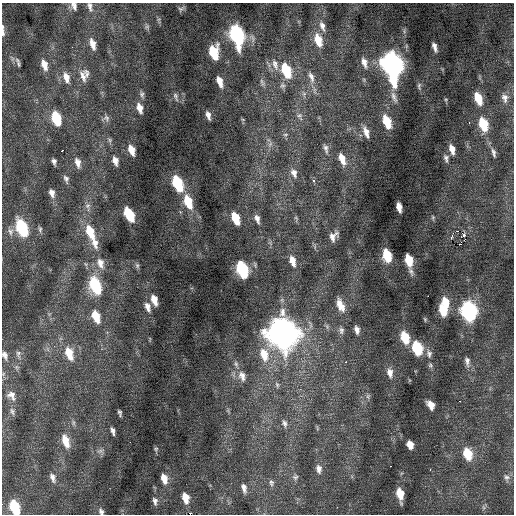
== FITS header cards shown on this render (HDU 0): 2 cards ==
NAXIS1  =                  512 / Axis length
NAXIS2  =                  512 / Axis length

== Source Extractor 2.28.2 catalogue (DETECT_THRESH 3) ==
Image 512 x 512 px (HDU 0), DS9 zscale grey, 1 PNG px = 1 image px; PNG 516 x 516 px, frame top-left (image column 1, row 512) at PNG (2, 3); no overlay
Background 0.15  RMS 0.82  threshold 2.47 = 3 sigma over >= 5 px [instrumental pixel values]
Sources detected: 141; all 141 listed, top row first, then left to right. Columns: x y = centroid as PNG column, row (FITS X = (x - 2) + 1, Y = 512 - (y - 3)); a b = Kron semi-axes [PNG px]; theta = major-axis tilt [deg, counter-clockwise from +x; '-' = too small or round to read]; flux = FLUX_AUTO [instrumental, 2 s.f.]
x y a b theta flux
74 6 11 8 -73 280
90 7 15 7 -76 300
181 9 10 6 30 120
322 26 15 7 -71 380
2 27 7 4 -85 110
147 27 7 7 - 130
2 32 10 4 -85 180
237 35 14 8 -74 10000
318 40 15 8 -73 1100
92 44 15 7 -74 520
72 47 2 2 - 77
434 47 9 4 -73 240
214 52 12 7 -83 2100
18 62 13 5 -68 160
364 63 14 7 -74 380
275 64 17 8 -72 500
44 65 14 7 -73 550
392 65 17 10 -78 26000
286 70 14 8 -70 2400
87 74 13 6 87 230
83 76 20 10 -85 500
66 77 16 8 -72 490
311 77 19 8 -70 530
220 81 12 6 -71 510
262 82 12 6 -69 220
282 85 9 8 - 230
419 86 9 5 -89 110
142 94 9 5 -74 150
304 94 9 6 -84 220
176 97 13 5 -72 160
394 97 17 6 -68 300
478 98 12 6 -71 1100
505 98 12 9 -83 350
139 108 12 6 -72 430
208 115 9 5 -75 250
299 116 13 8 -58 330
56 118 11 7 -73 2300
106 118 10 8 -64 200
243 120 6 3 -19 65
387 122 13 7 -70 1400
483 124 12 7 -73 1900
366 132 15 7 -69 410
285 135 8 5 16 130
110 140 6 5 - 100
270 144 10 5 65 220
326 149 15 7 -75 290
452 149 10 5 -74 420
131 150 10 6 -71 530
62 151 3 2 - 150
494 153 14 5 -77 210
446 158 10 5 -78 170
342 159 15 7 -70 720
115 161 10 6 -72 340
54 162 6 4 -78 160
78 163 12 7 -75 370
294 173 14 9 -67 440
66 179 11 6 -71 190
314 181 3 2 - 480
177 183 12 7 -68 3200
52 193 11 7 -73 310
188 202 15 8 -71 1500
88 206 13 7 -83 290
399 207 9 5 -79 400
129 214 12 6 -62 2200
433 217 6 4 -83 72
235 218 11 6 -69 1400
296 218 7 4 -45 94
257 219 13 6 -73 300
22 228 13 7 -69 4600
40 229 9 5 -81 130
10 231 11 9 -84 320
458 231 3 2 - 6600
90 232 17 9 -68 1500
464 235 4 3 - 1100
333 236 13 8 53 420
451 237 4 3 - 1400
95 243 16 9 -76 550
461 244 3 2 - 60
387 255 10 6 -76 1900
292 261 14 7 -74 570
409 261 13 6 -79 1300
100 263 17 10 -71 590
137 265 8 6 -75 120
242 269 12 7 -71 6000
95 285 14 8 -71 3900
428 296 2 2 - 430
154 300 10 5 -73 590
445 302 11 7 -73 860
340 305 17 8 -68 640
148 307 12 6 -72 350
443 310 10 6 -76 1400
469 311 11 8 -76 13000
96 316 12 7 -70 1200
425 319 6 4 -66 65
341 330 10 8 -88 230
357 330 10 6 -78 270
283 333 15 12 -69 69000
405 337 11 7 -72 1500
417 348 10 7 -74 3300
69 353 15 8 -72 1100
18 354 11 7 -85 190
264 354 20 12 -75 1300
429 354 12 8 -82 240
5 355 10 6 -68 210
467 361 13 6 -84 240
346 362 3 2 - 460
236 364 10 5 -74 180
430 365 7 6 - 110
390 373 13 8 -81 380
242 376 16 10 -72 500
277 385 9 5 -75 160
11 395 13 10 -53 360
368 396 8 6 77 140
460 401 2 2 - 150
431 405 8 6 -57 510
12 411 11 5 -73 160
120 413 6 3 -72 120
73 423 9 4 -82 110
284 423 12 7 -71 260
317 428 9 3 -78 76
113 431 8 3 -72 200
66 441 15 7 -72 900
130 442 2 2 - 310
410 445 7 5 -72 540
156 449 6 5 - 73
100 451 10 6 10 200
467 454 11 7 -72 1600
390 466 3 2 - 430
319 469 13 8 -81 350
430 470 3 2 - 60
295 477 9 8 - 200
506 477 9 7 -47 210
52 478 13 7 -72 280
164 479 10 6 -74 600
271 483 10 7 -78 200
244 488 12 6 -76 300
400 494 11 6 -80 1000
185 498 10 6 -76 750
155 501 11 6 -79 210
15 507 11 6 -70 2800
101 511 9 6 -62 180
At the frame edge (FLAGS 8, measured only in part): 7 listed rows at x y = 74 6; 90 7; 2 27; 2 32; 5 355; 15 507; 101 511